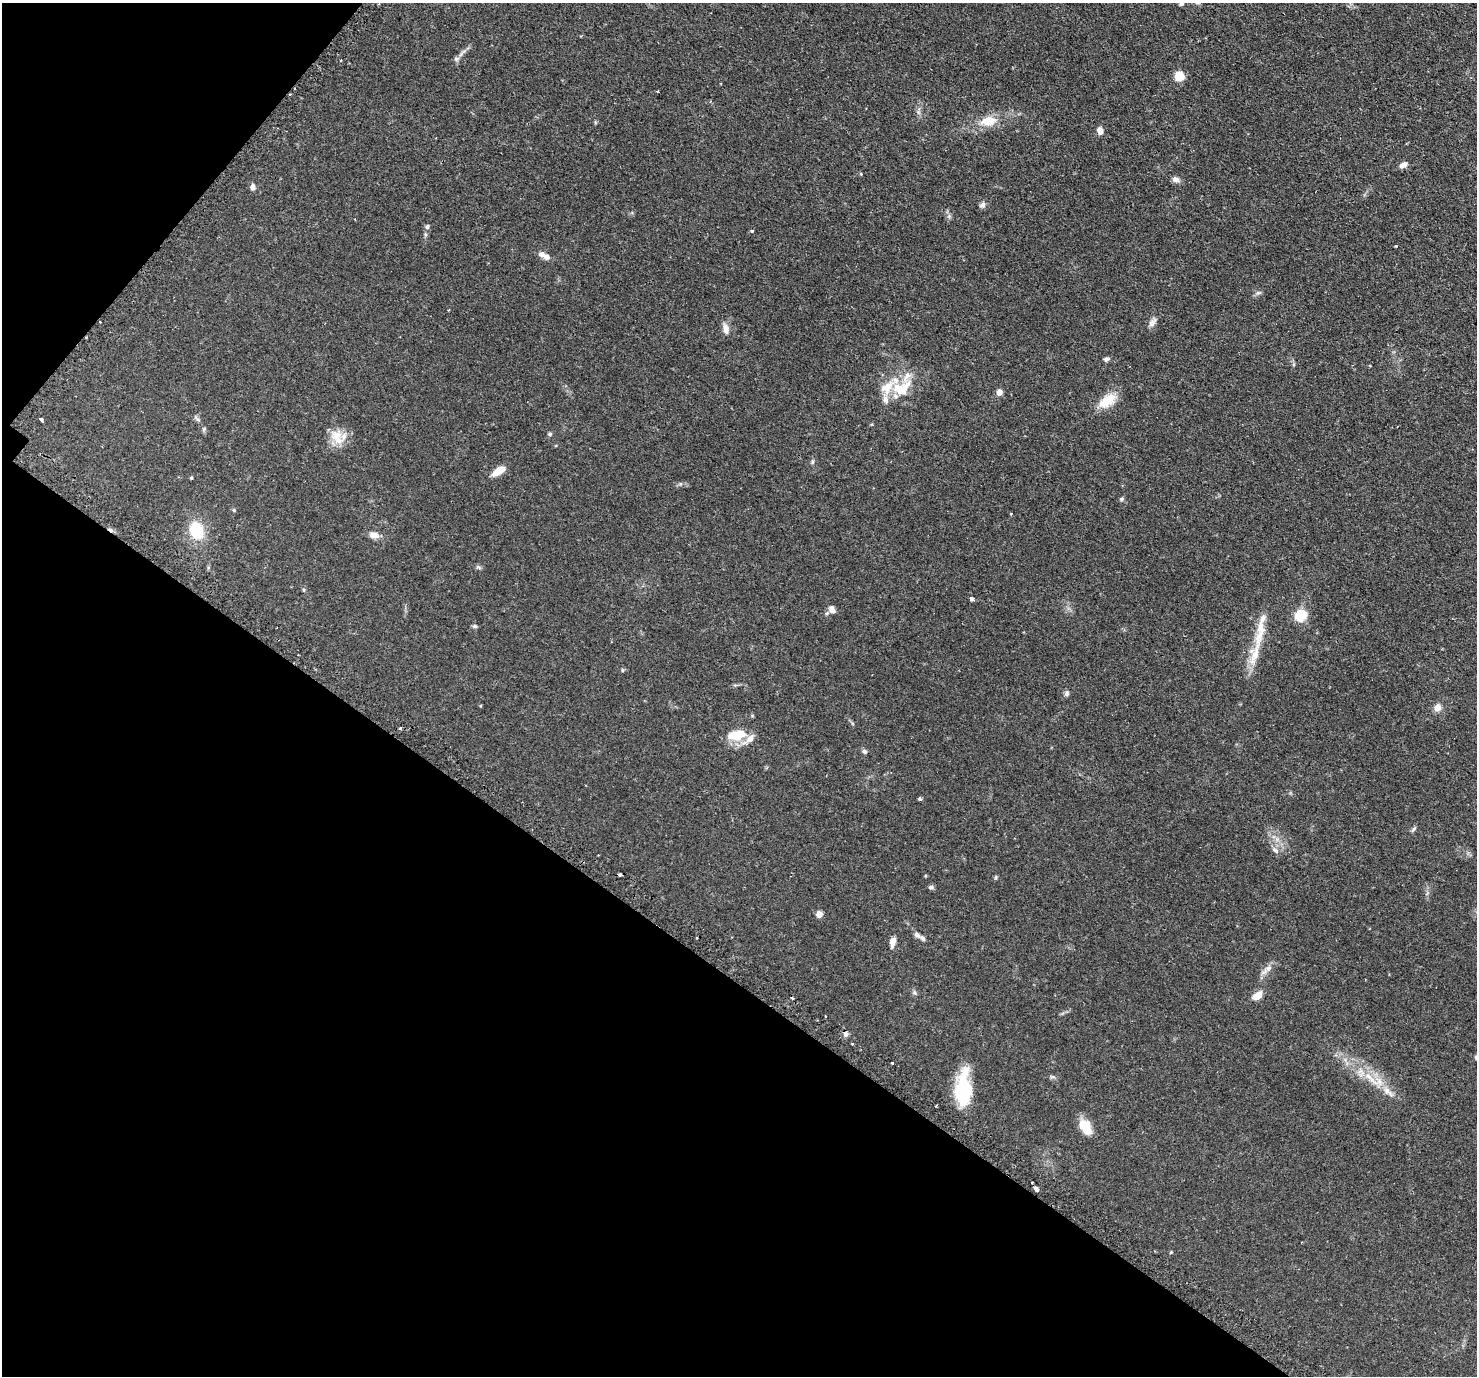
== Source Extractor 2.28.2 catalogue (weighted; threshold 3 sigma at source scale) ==
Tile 9 of 4 x 4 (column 1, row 3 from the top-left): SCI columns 49-1523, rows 1701-3074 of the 5999 x 6005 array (HDU 1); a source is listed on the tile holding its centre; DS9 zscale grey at full resolution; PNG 1479 x 1378 px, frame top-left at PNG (2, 3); no overlay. Shown black and unused: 33% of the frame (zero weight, under 2 of 3 exposures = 4% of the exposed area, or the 3 px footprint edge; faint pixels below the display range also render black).
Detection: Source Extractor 2.28.2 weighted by HDU 2 'WHT'; one run over the whole footprint, this tile lists its part. Background 0.109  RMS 0.0066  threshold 0.0297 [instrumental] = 3 sigma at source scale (4.5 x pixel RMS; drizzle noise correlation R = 1.50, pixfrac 1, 0.05/0.05 arcsec/px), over >= 5 px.
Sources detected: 82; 5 cosmic-ray / hot-pixel residue — not listed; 9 inside a brighter listed object's ellipse — not listed separately; the other 68 listed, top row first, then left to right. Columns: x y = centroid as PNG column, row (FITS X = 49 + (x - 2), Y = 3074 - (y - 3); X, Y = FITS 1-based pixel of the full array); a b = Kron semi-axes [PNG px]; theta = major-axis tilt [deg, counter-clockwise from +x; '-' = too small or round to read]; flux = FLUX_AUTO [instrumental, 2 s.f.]
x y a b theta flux
1181 4 6 5 - 1.4
1179 76 5 5 - 30
658 92 3 2 - 0.61
989 121 17 11 8 12
1100 131 7 6 - 4.3
1403 165 10 6 26 3
861 174 5 4 - 0.6
1176 179 10 7 -19 2.5
253 187 7 6 - 2.5
983 205 8 6 73 2
427 227 6 5 - 1.3
752 231 4 4 - 0.76
1396 246 3 3 - 0.61
542 254 9 7 -15 3.1
1258 293 7 4 1 1.2
100 322 2 2 - 0.57
1152 323 13 7 44 2.9
726 329 14 8 -81 4
1106 359 8 5 21 1.5
901 390 31 13 46 16
999 392 5 4 - 6.4
1107 401 25 13 35 12
41 419 4 3 - 2.4
197 419 12 4 -44 1.4
204 429 6 4 47 0.93
550 434 5 5 - 0.99
337 436 18 15 8 10
499 471 18 8 32 6.3
191 478 5 3 - 0.58
1122 499 7 4 27 1
234 510 5 4 - 0.68
1011 514 3 2 - 0.75
196 530 16 12 -71 24
374 535 14 8 -6 3.9
478 567 7 4 -36 1
304 590 5 3 - 0.71
972 599 4 3 - 9.8
832 609 9 7 -66 3.6
1300 616 10 9 - 20
475 626 7 5 -20 1
1260 629 61 10 79 16
1067 693 7 6 - 1.5
480 706 3 3 - 0.78
1438 707 10 8 64 4.1
400 728 4 4 - 0.81
736 735 22 10 11 16
864 751 6 5 - 1.5
919 799 3 3 - 2.4
1414 829 8 5 51 1.2
1275 850 11 6 -45 2.4
620 875 3 3 - 5.3
996 877 6 4 88 0.76
931 887 7 5 0 1.3
819 914 5 4 - 7.8
917 935 13 6 -37 2.3
893 942 11 6 79 4.6
1268 968 8 8 - 2.8
914 992 6 4 -71 1
1257 996 11 7 33 7.2
792 998 3 2 - 0.85
825 1016 3 2 - 0.76
846 1034 8 5 -80 1.8
892 1063 3 3 - 1.3
1368 1076 38 7 -45 14
963 1090 38 14 89 39
1085 1126 19 11 -60 10
1036 1189 5 3 - 4.8
1171 1252 4 3 - 0.55
Overlapping masked pixels (flux is a lower limit): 1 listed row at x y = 100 322
Isophote crosses this tile's border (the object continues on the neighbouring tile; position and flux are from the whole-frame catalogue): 1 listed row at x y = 1181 4